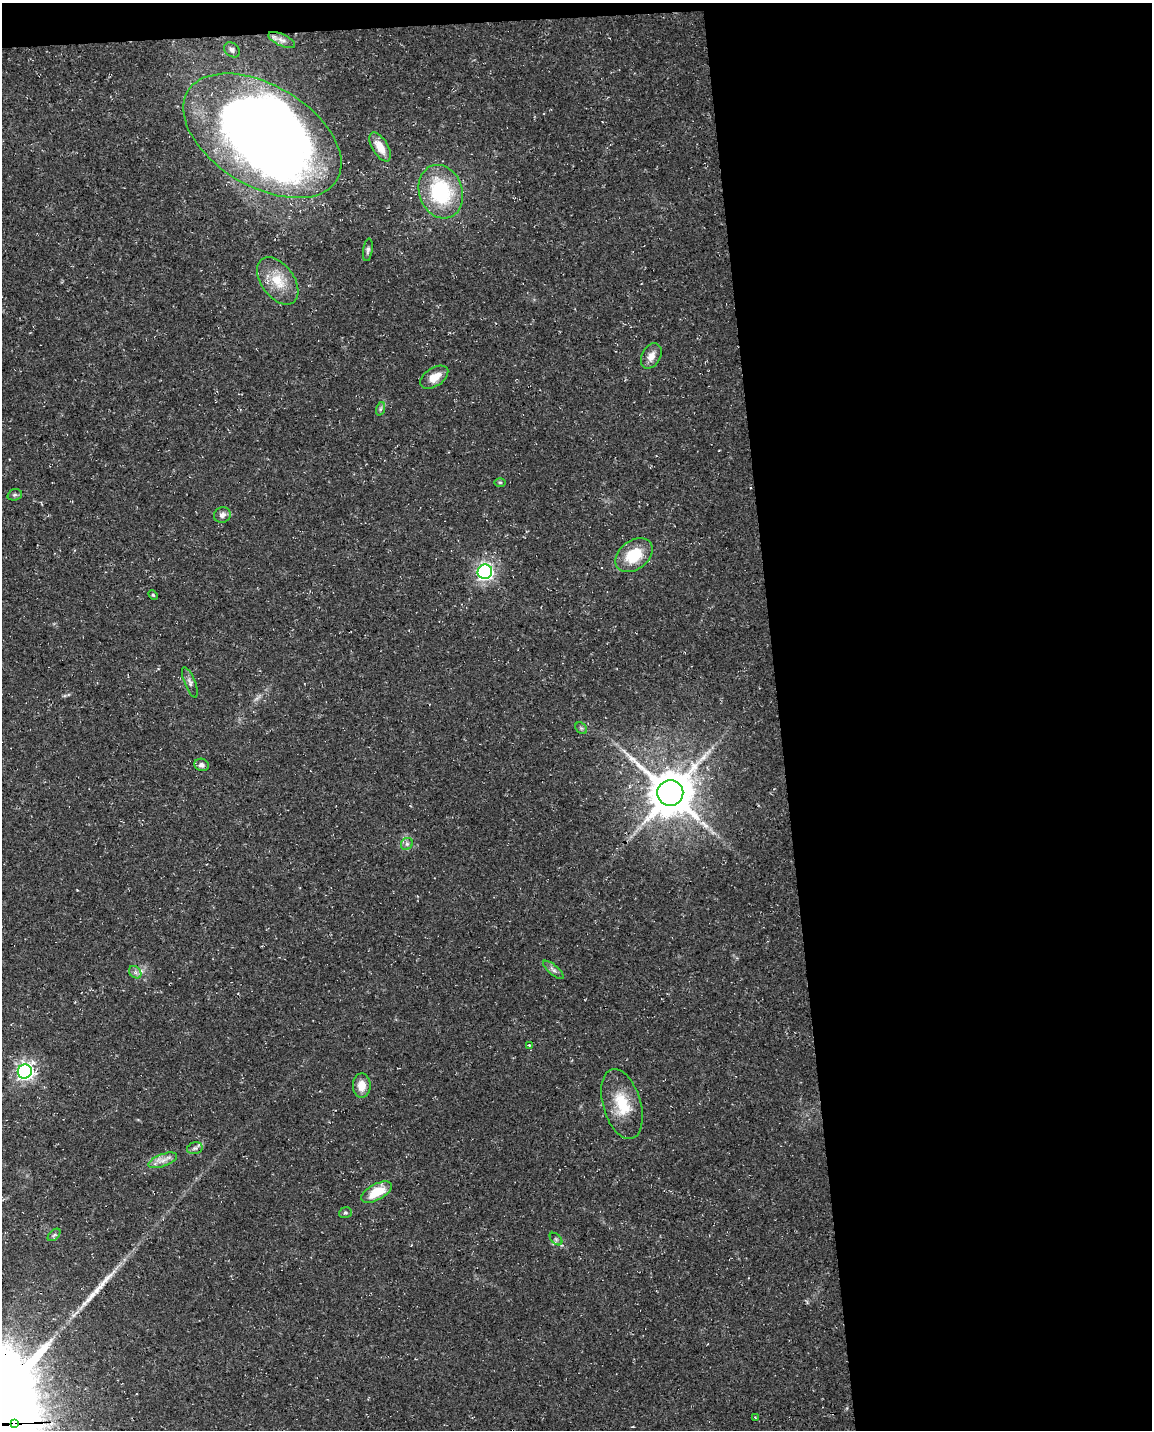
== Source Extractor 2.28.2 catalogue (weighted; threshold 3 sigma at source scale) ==
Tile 4 of 4 x 3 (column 4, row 1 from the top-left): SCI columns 3449-4598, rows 2912-4339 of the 4598 x 4353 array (HDU 1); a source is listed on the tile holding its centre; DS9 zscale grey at full resolution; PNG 1154 x 1432 px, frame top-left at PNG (2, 3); each listed source drawn as its Kron ellipse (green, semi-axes under 4 px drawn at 4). Shown black and unused: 34% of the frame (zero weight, under 3 of 4 exposures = <1% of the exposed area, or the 3 px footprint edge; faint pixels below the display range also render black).
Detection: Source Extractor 2.28.2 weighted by HDU 2 'WHT'; one run over the whole footprint, this tile lists its part. Background 0.0367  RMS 0.0033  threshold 0.015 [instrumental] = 3 sigma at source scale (4.5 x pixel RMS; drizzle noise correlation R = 1.50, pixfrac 1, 0.0396/0.0396 arcsec/px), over >= 5 px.
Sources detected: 38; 1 inside a brighter object's white glare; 2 long thin detections or spike segments (spike, bleed or trail) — neither listed nor drawn; the other 35 listed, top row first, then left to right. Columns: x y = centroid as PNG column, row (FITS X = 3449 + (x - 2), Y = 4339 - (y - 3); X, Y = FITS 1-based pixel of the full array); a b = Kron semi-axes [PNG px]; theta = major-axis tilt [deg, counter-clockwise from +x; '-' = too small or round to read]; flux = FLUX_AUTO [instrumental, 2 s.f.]
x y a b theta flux
282 40 14 6 -24 1.8
232 50 8 6 -44 1
262 136 87 50 -31 360
380 147 16 8 -59 4.5
441 192 27 21 -71 29
368 250 11 4 82 0.83
278 281 27 16 -53 8.5
651 356 13 9 61 2.8
434 377 16 9 34 4.5
380 409 7 4 71 0.67
500 482 6 4 0 0.43
15 495 7 5 19 0.73
222 515 8 7 - 1.6
634 555 21 14 37 11
485 572 7 7 - 120
153 595 5 3 - 0.36
190 682 16 5 -69 1.3
581 728 6 5 - 0.69
202 765 7 6 - 1.2
670 793 13 13 - 1400
407 844 6 5 - 0.82
553 970 13 5 -40 1.2
135 972 7 5 -44 0.98
529 1045 4 4 - 0.32
25 1071 7 7 - 130
362 1085 12 9 90 4
622 1104 36 19 -74 12
195 1148 8 5 15 0.81
163 1160 15 6 21 2.3
377 1192 17 8 28 8.4
345 1213 6 5 - 0.57
54 1235 7 4 44 0.66
556 1239 7 4 -45 0.67
755 1417 4 3 - 0.29
14 1423 4 3 - 290
Overlapping masked pixels (flux is a lower limit): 3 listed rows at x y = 262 136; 670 793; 14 1423